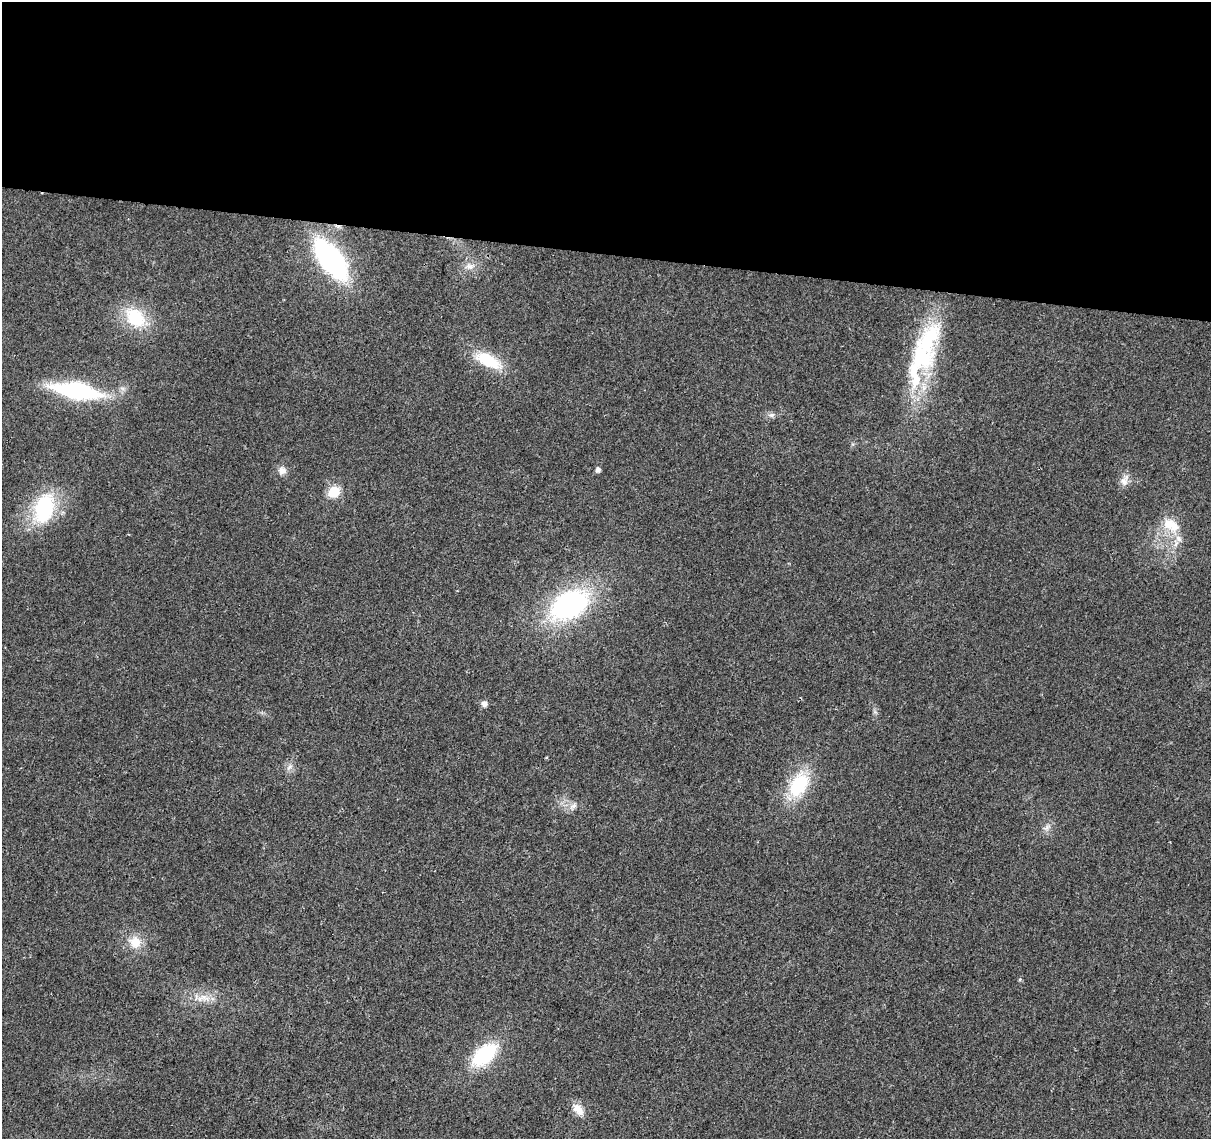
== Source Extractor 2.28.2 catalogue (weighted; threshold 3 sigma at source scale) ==
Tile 3 of 4 x 4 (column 3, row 1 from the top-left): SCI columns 2421-3629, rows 3637-4773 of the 4847 x 5057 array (HDU 1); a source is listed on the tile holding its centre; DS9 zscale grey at full resolution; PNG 1213 x 1141 px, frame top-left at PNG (2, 2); no overlay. Shown black and unused: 22% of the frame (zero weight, under 2 of 3 exposures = <1% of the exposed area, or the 3 px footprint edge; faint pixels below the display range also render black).
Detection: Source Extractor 2.28.2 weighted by HDU 2 'WHT'; one run over the whole footprint, this tile lists its part. Background 0.0273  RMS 0.0063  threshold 0.0285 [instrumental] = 3 sigma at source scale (4.5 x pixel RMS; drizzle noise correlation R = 1.50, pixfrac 1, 0.0396/0.0396 arcsec/px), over >= 5 px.
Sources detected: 27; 1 inside a brighter object's white glare — not listed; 2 inside a brighter listed object's ellipse — not listed separately; the other 24 listed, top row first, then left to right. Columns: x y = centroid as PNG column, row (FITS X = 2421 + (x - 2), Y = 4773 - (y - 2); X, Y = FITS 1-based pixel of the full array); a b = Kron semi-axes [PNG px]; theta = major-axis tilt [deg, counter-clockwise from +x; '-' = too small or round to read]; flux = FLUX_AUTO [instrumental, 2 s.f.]
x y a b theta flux
331 259 36 16 -53 130
470 266 12 8 0 4.2
135 317 25 18 -46 30
488 360 36 15 -26 24
919 360 64 36 64 63
77 391 41 14 -10 83
772 415 8 6 20 1.9
598 470 5 5 - 2.6
282 471 11 10 - 4
1124 480 17 10 67 4.8
334 492 6 6 - 52
44 509 32 20 74 54
1171 525 25 15 -34 14
569 605 33 23 29 130
484 704 7 7 - 2.9
290 767 9 6 36 2.2
799 785 33 20 61 35
573 806 13 6 29 3.2
1047 828 10 6 53 2.6
135 942 17 16 - 11
1020 979 5 4 - 0.79
203 998 20 10 6 8.2
484 1055 24 13 40 50
578 1110 17 10 -49 7
Unlisted compact peaks at least as high as the median listed source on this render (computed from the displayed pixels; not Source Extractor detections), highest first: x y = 875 712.